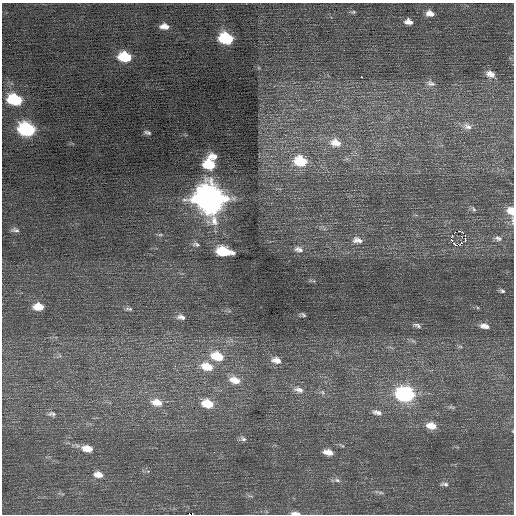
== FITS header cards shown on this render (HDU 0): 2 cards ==
NAXIS1  =                  512 / Axis length
NAXIS2  =                  512 / Axis length

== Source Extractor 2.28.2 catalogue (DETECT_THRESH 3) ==
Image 512 x 512 px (HDU 0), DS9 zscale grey, 1 PNG px = 1 image px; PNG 516 x 516 px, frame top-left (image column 1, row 512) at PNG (2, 3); no overlay
Background 0.517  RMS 0.76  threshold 2.27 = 3 sigma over >= 5 px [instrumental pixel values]
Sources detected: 65; all 65 listed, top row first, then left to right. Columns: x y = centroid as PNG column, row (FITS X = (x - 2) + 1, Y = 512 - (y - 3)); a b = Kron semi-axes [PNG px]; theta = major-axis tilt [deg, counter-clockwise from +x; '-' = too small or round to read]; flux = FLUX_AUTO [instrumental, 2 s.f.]
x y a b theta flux
353 12 10 5 1 120
430 13 11 9 -9 400
408 22 10 7 -14 330
164 26 9 5 -4 340
226 38 10 7 -11 4000
125 57 10 7 -9 2300
490 74 10 7 -19 310
361 77 3 2 - 320
431 83 11 7 -19 190
15 100 11 7 -13 3500
467 126 12 8 -23 270
27 129 11 8 -11 6700
147 132 8 4 -17 120
336 143 14 10 -15 600
213 156 10 6 -7 410
300 161 12 9 -12 1700
209 164 10 8 -7 1900
210 199 14 12 -23 67000
474 209 6 5 - 80
511 211 10 8 -59 510
15 230 11 6 -6 170
459 231 5 3 - 200
160 235 8 4 -7 87
452 235 2 2 - 65
465 235 2 2 - 1100
461 236 3 2 - 48
498 238 9 6 -23 130
357 240 12 8 -10 290
452 240 3 2 - 84
465 240 3 2 - 160
196 244 11 6 -12 160
455 244 3 2 - 230
299 249 13 8 -17 300
223 251 13 7 -10 2000
502 291 5 3 - 75
38 307 10 7 -1 750
129 309 10 5 -7 110
303 315 6 4 -46 71
181 317 10 6 -11 230
417 325 9 4 -25 120
485 326 8 5 -10 270
460 346 6 3 -19 59
217 356 14 9 -16 1400
276 360 13 8 -12 390
175 366 3 2 - 62
207 367 16 10 -16 990
235 380 15 9 -15 660
299 390 14 8 -14 330
322 392 6 5 - 100
405 395 12 9 -13 7400
157 402 14 8 -11 590
208 404 13 9 -16 1100
452 407 9 4 -17 92
377 412 14 6 -13 260
52 414 12 7 -4 170
431 426 11 7 -10 630
243 439 9 6 -32 150
87 448 13 7 -10 630
328 452 10 6 -10 410
98 475 12 8 -11 420
337 480 9 6 -16 160
444 484 11 5 -1 150
381 493 9 4 -1 110
295 513 13 4 -4 200
190 514 2 2 - 1600
At the frame edge (FLAGS 8, measured only in part): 3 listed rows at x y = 511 211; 295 513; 190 514